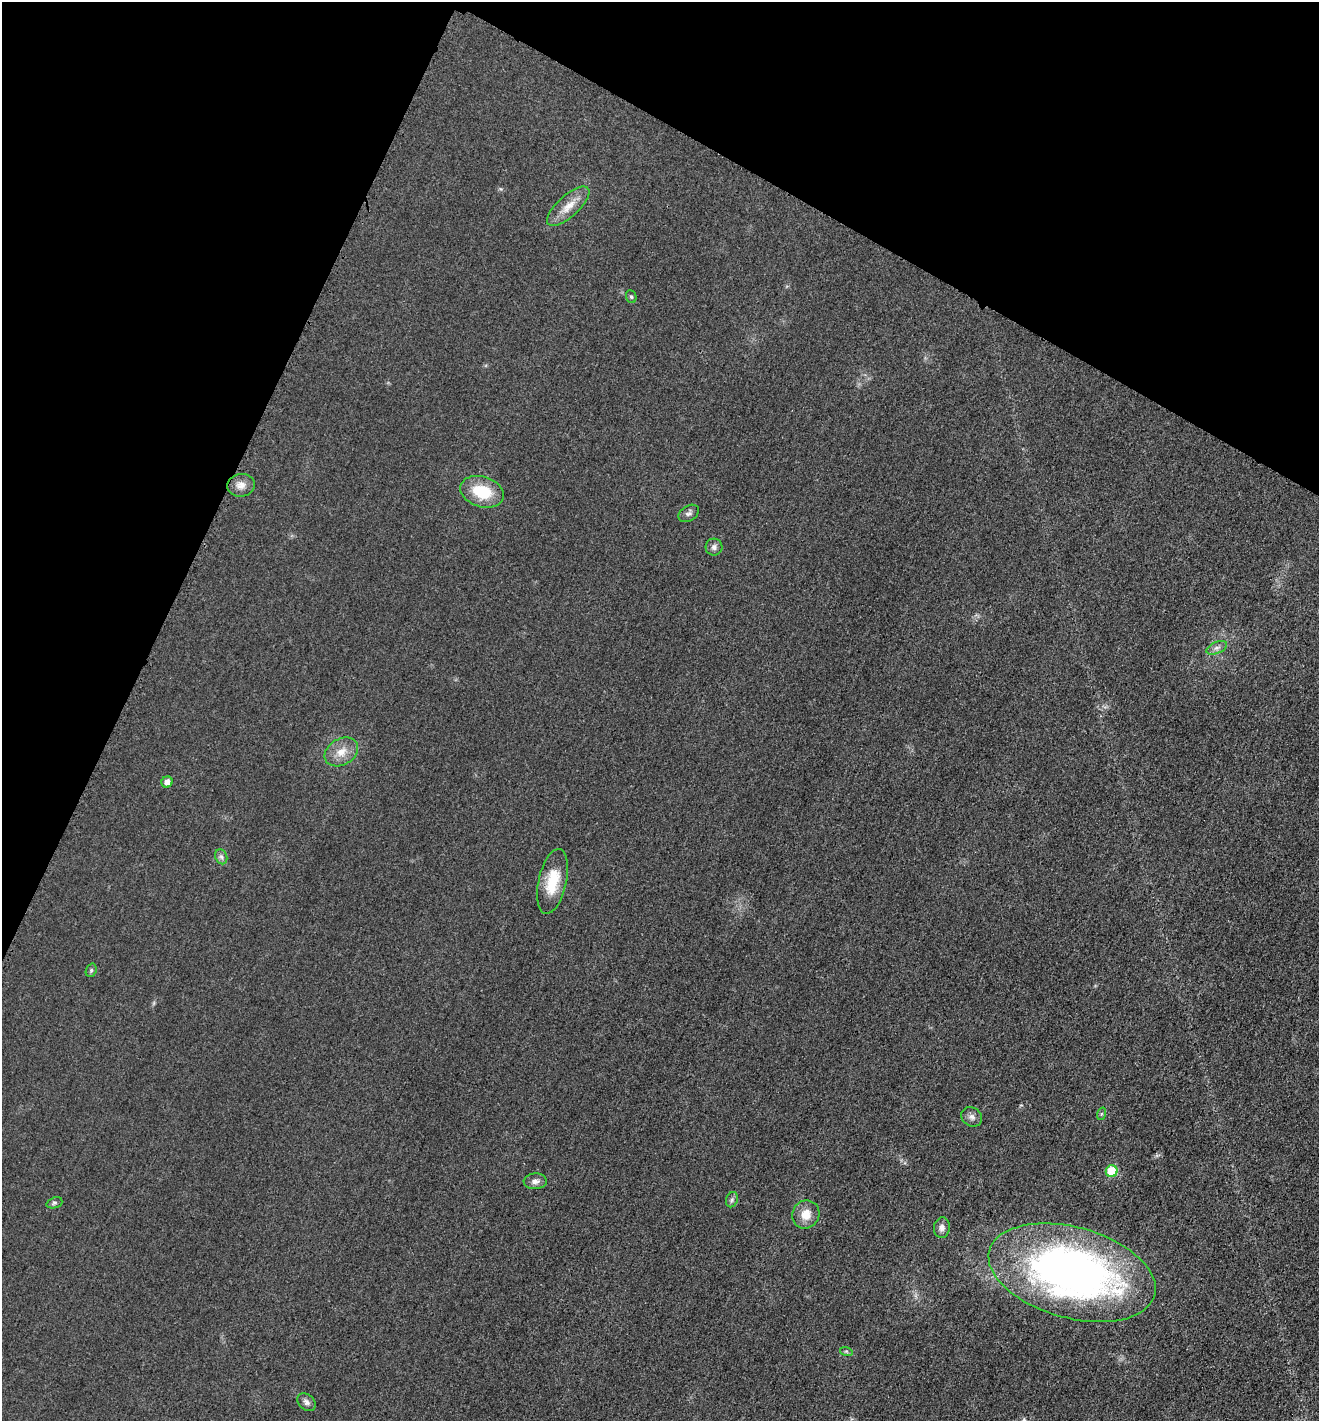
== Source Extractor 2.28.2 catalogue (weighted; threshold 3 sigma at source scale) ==
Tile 2 of 4 x 4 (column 2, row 1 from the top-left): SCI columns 1468-2784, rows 4271-5689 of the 5714 x 5701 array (HDU 1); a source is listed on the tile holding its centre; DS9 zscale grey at full resolution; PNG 1321 x 1423 px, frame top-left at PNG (2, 2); each listed source drawn as its Kron ellipse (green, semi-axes under 4 px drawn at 4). Shown black and unused: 23% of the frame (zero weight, under 3 of 4 exposures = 1% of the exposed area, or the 3 px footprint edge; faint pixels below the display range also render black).
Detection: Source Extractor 2.28.2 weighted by HDU 2 'WHT'; one run over the whole footprint, this tile lists its part. Background 0.0273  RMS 0.0058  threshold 0.0263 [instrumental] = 3 sigma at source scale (4.5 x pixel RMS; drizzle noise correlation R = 1.50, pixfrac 1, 0.05/0.05 arcsec/px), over >= 5 px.
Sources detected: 23; all 23 listed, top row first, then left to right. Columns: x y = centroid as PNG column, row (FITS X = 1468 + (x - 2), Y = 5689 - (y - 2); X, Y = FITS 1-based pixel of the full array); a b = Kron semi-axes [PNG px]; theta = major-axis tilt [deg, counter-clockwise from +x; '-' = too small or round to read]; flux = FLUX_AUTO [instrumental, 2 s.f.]
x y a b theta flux
568 206 27 10 42 9.1
631 297 6 5 - 0.96
241 485 14 11 6 4.9
482 492 22 15 -17 20
689 513 11 7 31 2.1
714 547 8 8 - 2.1
1217 648 11 5 24 2.4
341 752 18 13 31 8.2
167 782 6 5 - 3.7
221 857 8 6 -68 1.7
552 881 33 14 77 18
91 970 7 5 69 1.1
1101 1114 6 4 71 0.77
972 1117 11 9 -38 2.8
1112 1171 6 6 - 22
535 1181 11 8 3 3
732 1200 8 6 70 1.5
54 1203 8 5 18 1.2
806 1214 14 13 - 8.1
942 1228 10 8 83 2.6
1072 1273 86 45 -15 310
846 1351 6 4 -18 0.81
307 1402 10 7 -41 2.5